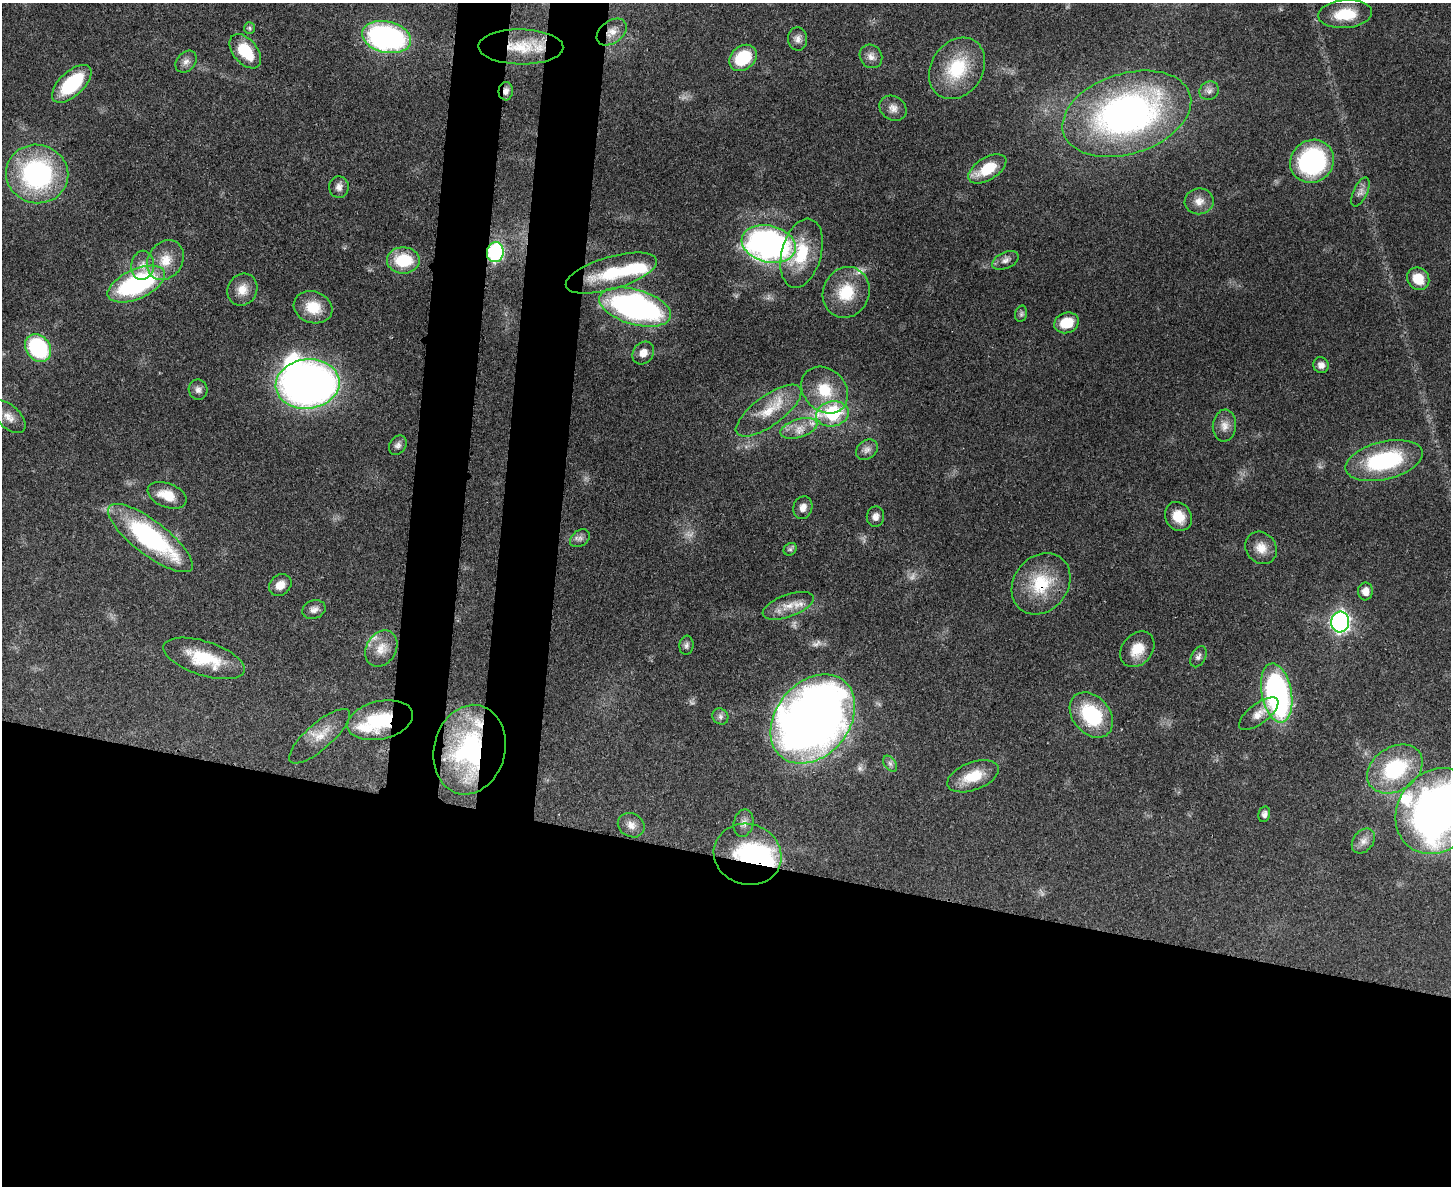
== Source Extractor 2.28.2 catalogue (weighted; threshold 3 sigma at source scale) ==
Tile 11 of 3 x 4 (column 2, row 4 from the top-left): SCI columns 1775-3223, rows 21-1204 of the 4875 x 4778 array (HDU 1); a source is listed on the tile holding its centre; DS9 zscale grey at full resolution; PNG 1453 x 1188 px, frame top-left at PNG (2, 3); each listed source drawn as its Kron ellipse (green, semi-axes under 4 px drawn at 4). Shown black and unused: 33% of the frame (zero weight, under 3 of 4 exposures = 7% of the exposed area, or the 3 px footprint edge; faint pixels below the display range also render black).
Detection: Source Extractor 2.28.2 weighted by HDU 2 'WHT'; one run over the whole footprint, this tile lists its part. Background 0.441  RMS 0.0079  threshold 0.0357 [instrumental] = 3 sigma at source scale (4.5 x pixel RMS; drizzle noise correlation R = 1.50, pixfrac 1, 0.05/0.05 arcsec/px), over >= 5 px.
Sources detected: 96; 2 too faint to see at this stretch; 3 inside a brighter object's white glare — neither listed nor drawn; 3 inside a brighter listed object's ellipse — not listed separately; the other 88 listed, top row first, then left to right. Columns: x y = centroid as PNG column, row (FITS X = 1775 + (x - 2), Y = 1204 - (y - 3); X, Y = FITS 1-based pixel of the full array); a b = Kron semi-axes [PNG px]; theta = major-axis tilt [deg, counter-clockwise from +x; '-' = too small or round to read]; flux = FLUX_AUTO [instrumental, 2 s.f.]
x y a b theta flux
1345 14 27 14 4 25
249 28 6 5 - 1.5
612 32 17 11 37 8.4
387 37 25 15 -12 190
798 39 12 9 -87 4.4
521 47 43 17 -1 35
245 51 20 12 -51 29
871 56 12 11 - 5.2
743 58 15 11 39 37
186 62 12 9 48 4.6
957 68 33 26 56 44
72 84 24 12 43 54
506 91 9 7 87 3.6
1209 91 10 9 - 4
893 108 14 12 -35 6.2
1127 114 66 40 17 320
1312 161 22 21 - 100
987 169 21 11 31 26
37 174 31 29 -13 130
339 187 11 10 - 4.5
1360 192 16 7 65 4.2
1199 201 14 13 - 7.8
769 244 27 18 -13 310
495 252 10 8 76 200
802 253 35 20 75 38
165 260 21 17 56 17
403 260 16 13 0 34
1005 260 14 8 25 4.6
143 265 14 11 83 7.8
611 273 47 16 16 41
1418 279 12 10 -51 17
136 284 31 14 24 130
242 290 16 14 57 11
846 292 26 23 66 29
313 307 19 15 -17 20
635 307 37 17 -16 230
1021 314 8 6 76 2
1067 323 12 10 20 19
38 348 15 12 -53 90
643 353 12 10 53 7
1321 365 8 7 - 3.8
308 384 32 24 6 480
198 390 10 9 - 3.8
825 390 26 20 -45 27
769 411 39 15 36 24
832 414 16 12 11 71
9 417 20 11 -43 9.5
1224 426 16 11 83 7.5
799 428 19 9 17 10
398 445 10 8 56 3.3
867 450 12 9 37 4.5
1384 461 39 19 13 83
167 495 20 12 -21 15
803 508 11 9 71 5.2
1178 516 15 12 -57 14
875 517 10 8 80 4.6
150 538 52 17 -37 120
580 538 11 7 34 3.4
1261 548 17 14 -51 11
790 549 7 6 - 1.8
1041 584 33 27 51 39
280 585 12 10 41 8.4
1365 591 9 7 83 5.4
788 606 27 11 20 13
314 609 12 9 20 4.3
1340 622 10 9 - 360
686 645 9 7 84 2.6
381 649 19 15 57 12
1137 649 20 15 49 16
1198 657 11 7 61 2.8
204 658 42 17 -18 37
1277 693 30 15 -79 210
1259 714 23 10 37 8.9
1091 715 25 18 -50 54
720 716 8 7 - 2.5
813 719 49 36 50 810
380 720 33 19 13 47
319 736 38 13 41 16
469 750 45 35 76 100
890 764 9 5 -54 2.6
1395 769 30 22 33 64
973 776 27 14 20 21
1437 811 45 38 54 510
1264 814 8 5 78 2.7
744 823 14 9 76 5
631 825 14 11 -31 6.7
1363 841 14 10 52 5.9
748 854 34 30 -19 66
Overlapping masked pixels (flux is a lower limit): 8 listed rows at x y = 612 32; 521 47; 506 91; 495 252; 1041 584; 380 720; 469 750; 748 854
Isophote crosses this tile's border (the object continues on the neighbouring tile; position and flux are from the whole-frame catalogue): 1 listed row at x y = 1437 811